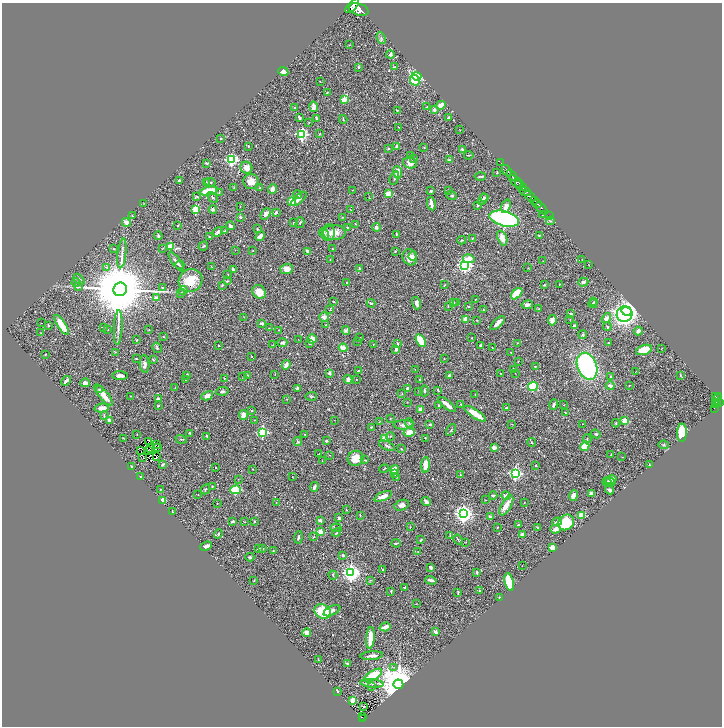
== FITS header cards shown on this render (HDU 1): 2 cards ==
NAXIS1  =                 1440
NAXIS2  =                 1448

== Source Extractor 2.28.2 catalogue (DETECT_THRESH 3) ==
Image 1440 x 1448 px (HDU 1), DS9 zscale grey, zoomed out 1/2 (1 PNG px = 2 x 2 image px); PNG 724 x 728 px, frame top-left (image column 1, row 1447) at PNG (2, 3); each listed source drawn as its Kron ellipse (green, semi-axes under 4 px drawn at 4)
Background 0.664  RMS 0.023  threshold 0.0701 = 3 sigma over >= 5 px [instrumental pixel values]
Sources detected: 517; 52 cannot appear on this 1/2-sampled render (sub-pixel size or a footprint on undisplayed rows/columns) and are neither listed nor drawn; the other 465 listed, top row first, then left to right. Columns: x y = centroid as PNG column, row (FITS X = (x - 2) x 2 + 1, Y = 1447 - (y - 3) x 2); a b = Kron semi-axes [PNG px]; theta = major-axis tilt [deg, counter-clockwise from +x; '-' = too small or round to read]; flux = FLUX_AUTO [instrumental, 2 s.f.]
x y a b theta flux
352 6 9 3 47 6600
359 9 10 6 -16 5400
381 38 6 1 -68 3
349 45 2 2 - 2.2
390 55 4 2 - 10
358 67 3 2 - 7.2
394 67 3 1 - 2.4
283 72 5 3 - 27
417 76 5 4 - 600
415 80 6 4 -62 110
320 82 2 1 - 1.4
327 92 2 1 - 2.3
344 99 2 2 - 110
441 105 5 3 - 45
314 107 5 3 - 26
427 107 3 2 - 3.3
295 108 3 2 - 3.4
397 110 3 2 - 3.3
434 110 3 3 - 12
299 118 3 2 - 11
316 118 3 2 - 7.6
449 118 4 3 - 7.6
343 119 4 2 - 3.7
309 122 2 2 - 2.9
398 127 2 2 - 2.4
460 130 2 1 - 1.4
302 134 3 3 - 720
320 134 2 2 - 1.8
221 139 2 2 - 4.5
248 146 3 2 - 3
396 146 3 2 - 8.9
424 147 2 2 - 2.5
389 148 2 2 - 9.1
462 149 2 2 - 6.2
469 155 5 2 - 4.1
410 156 3 2 - 2
413 158 3 3 - 3.1
231 160 4 3 - 740
449 160 3 3 - 8.7
207 163 3 2 - 5.5
410 163 7 5 -14 26
501 163 2 1 - 28
246 168 6 5 - 32
507 171 6 2 -51 1600
398 172 6 4 -86 49
497 173 3 2 - 2.5
511 175 6 2 -47 1200
480 176 5 2 - 4.7
394 178 7 3 70 7.3
179 180 3 2 - 5.8
515 181 7 4 -45 1000
206 182 3 2 - 2.2
210 182 5 3 - 6.7
251 182 8 7 - 39
519 184 5 3 - 680
234 187 2 2 - 3.9
260 187 4 2 - 3.1
523 188 4 1 - 300
273 189 5 4 - 17
352 190 2 1 - 1
448 190 2 2 - 1.9
209 191 9 3 12 120
431 191 3 3 - 5.1
525 191 6 3 -21 1000
219 192 3 2 - 2
297 194 4 2 - 2.8
388 194 4 3 - 56
452 195 5 3 - 7.1
197 196 4 3 - 4.5
530 196 6 3 -45 2500
213 197 6 3 -47 6.6
369 197 4 1 - 3
484 198 4 3 - 5.9
299 199 9 4 42 16
483 199 6 4 61 9.7
535 200 2 1 - 360
292 202 4 3 - 110
144 203 2 1 - 1.6
537 203 5 2 - 1300
431 204 7 3 -79 25
478 205 4 3 - 5.8
506 206 7 4 70 34
240 207 3 1 - 1.6
542 208 7 3 -47 430
195 209 3 3 - 190
213 209 4 3 - 11
351 210 3 1 - 1.9
276 212 3 3 - 7.8
266 214 6 4 52 20
542 215 2 2 - 1.5
132 216 3 2 - 2.7
549 216 2 1 - 23
240 217 2 2 - 17
342 217 3 2 - 1.6
504 219 15 7 -14 1000
550 221 4 3 - 4.6
126 222 4 3 - 32
294 223 3 2 - 2.3
300 223 5 3 - 5.1
356 224 4 2 - 2.4
178 225 3 2 - 3.2
231 226 4 3 - 9.7
376 227 4 3 - 14
348 228 3 2 - 7.5
257 229 3 2 - 3.2
225 231 4 2 - 4.5
218 232 5 3 - 11
334 232 11 7 3 48
324 233 6 4 -47 7.2
328 233 8 6 82 22
396 234 3 2 - 5.1
158 236 4 2 - 6.9
260 236 5 3 - 22
539 236 3 2 - 3.6
209 237 2 2 - 4.2
472 238 2 1 - 2.2
502 238 7 4 -70 39
462 240 4 2 - 3.6
170 246 4 3 - 50
203 246 5 2 - 4.2
163 248 3 2 - 1.9
114 249 3 2 - 2.2
332 249 2 2 - 2.4
235 250 2 2 - 1.3
253 251 2 2 - 1.7
308 251 3 2 - 19
395 251 2 2 - 2.6
122 253 15 3 84 16
413 256 5 3 - 6.7
410 257 8 7 - 38
330 259 4 2 - 2.6
469 259 6 4 -13 36
582 259 2 1 - 1.8
543 261 2 1 - 1.1
176 262 11 4 -55 14
180 265 4 3 - 4
465 265 4 4 - 1300
589 265 2 1 - 1.1
107 267 3 3 - 3.6
211 267 3 1 - 1.6
359 268 3 2 - 4.1
528 268 3 2 - 1.6
287 269 6 5 - 31
233 270 4 2 - 16
228 275 3 2 - 1.9
79 279 6 4 -41 10
190 280 12 11 - 96
227 281 3 2 - 3.7
347 282 2 2 - 9.7
583 282 5 3 - 13
76 283 4 2 - 4
559 284 3 2 - 1.5
222 285 3 2 - 4.5
444 285 2 2 - 1.6
544 285 3 3 - 4.1
79 287 3 2 - 3
162 288 2 2 - 3.3
120 289 7 6 - 51000
183 291 5 3 - 5.3
259 292 7 6 - 53
180 293 2 2 - 2.5
517 294 7 4 46 87
156 298 3 3 - 22
475 299 2 2 - 2.1
594 301 3 3 - 3.4
334 302 2 2 - 2.2
454 302 2 2 - 2.8
371 303 4 3 - 5.8
417 303 6 3 -74 25
456 303 3 2 - 1.6
593 304 4 4 - 6.7
527 305 6 4 10 10
448 306 3 2 - 2.6
468 306 3 2 - 4.2
539 309 3 2 - 2.4
330 310 2 1 - 1.6
483 310 3 2 - 2.8
626 311 5 4 - 2900
571 313 3 2 - 5.3
624 314 8 7 - 750
244 317 2 2 - 1.9
324 317 5 5 - 18
606 318 5 4 - 22
465 319 2 2 - 69
570 319 2 2 - 1.3
477 320 2 2 - 2.7
552 320 5 4 - 21
41 323 2 1 - 29
262 323 3 2 - 8.7
498 323 9 3 45 25
61 325 11 4 -57 100
326 325 3 2 - 6.5
48 326 3 2 - 2.9
574 326 4 3 - 9.5
103 327 3 2 - 3
118 327 17 2 87 18
607 327 4 2 - 4.3
269 328 2 2 - 1.4
108 330 2 2 - 1.9
149 330 3 2 - 2.1
278 330 2 2 - 1.7
346 330 4 4 - 10
638 331 4 4 - 18
41 333 2 2 - 1.9
583 335 4 4 - 6.8
163 336 2 2 - 2.7
359 338 3 2 - 3.2
472 338 2 2 - 2.6
298 339 2 1 - 1.2
312 339 4 4 - 38
137 340 2 2 - 3.6
358 341 4 2 - 2.9
421 341 7 3 -59 110
282 343 5 4 - 16
310 343 4 3 - 4.5
517 343 3 2 - 2.5
609 343 3 3 - 4.6
373 344 2 1 - 1.5
398 344 3 3 - 3.1
273 345 2 2 - 1.3
481 345 2 2 - 8
219 346 2 2 - 6.1
157 348 5 3 - 5.1
343 348 4 3 - 33
492 348 2 1 - 1.2
396 349 3 3 - 16
661 349 3 2 - 1.5
644 350 8 4 18 77
115 352 3 3 - 3.4
511 352 2 2 - 1.8
45 355 2 2 - 2.9
252 357 2 2 - 1.8
444 358 2 2 - 1.9
136 359 2 2 - 1.9
153 360 3 3 - 2.8
518 361 3 2 - 2.1
145 364 9 4 -84 15
286 365 5 3 - 19
535 366 2 2 - 3.4
587 366 14 9 -67 620
415 369 2 1 - 1
514 370 3 2 - 14
358 371 3 2 - 6.9
635 372 3 1 - 1.4
329 373 2 2 - 25
515 373 3 2 - 2
275 374 2 2 - 1.6
501 374 2 2 - 2.6
187 375 3 2 - 6
248 375 4 2 - 3
680 375 3 2 - 2.9
120 376 7 3 -4 22
449 376 3 2 - 14
243 377 2 2 - 1.3
611 377 3 3 - 4
224 378 3 2 - 2.7
348 379 4 3 - 15
420 379 3 2 - 2.5
185 380 3 2 - 2.9
356 380 2 1 - 2.3
66 381 5 2 - 18
85 383 5 3 - 24
630 385 2 1 - 1.8
610 386 4 3 - 19
533 387 5 4 - 150
175 388 2 2 - 2.4
298 388 2 2 - 16
407 388 3 3 - 6.8
100 390 3 2 - 12
438 390 3 2 - 3.4
222 391 6 3 8 8.9
419 391 3 2 - 1.4
424 391 5 3 - 5.4
402 394 3 3 - 3.7
475 394 2 2 - 1.6
104 395 13 4 -50 43
130 396 2 1 - 1.3
207 396 6 4 27 20
311 396 6 3 3 4.4
715 396 3 2 - 170
159 399 4 2 - 12
287 399 2 1 - 1.6
717 399 7 2 63 300
407 402 2 2 - 2
720 402 3 2 - 430
717 403 2 1 - 170
461 404 2 2 - 3.6
158 405 3 2 - 5.2
447 405 10 3 -39 33
554 405 5 3 - 11
564 405 3 2 - 2.5
716 405 4 3 - 290
439 406 4 2 - 4.2
102 408 7 3 11 34
507 408 3 2 - 14
714 408 2 1 - 22
421 409 4 4 - 21
252 410 3 2 - 2.5
565 412 2 2 - 2.6
475 414 13 4 -33 56
243 415 5 3 - 38
104 416 4 2 - 4.1
390 418 2 2 - 2.2
109 420 3 2 - 20
255 420 2 1 - 2.1
334 420 2 1 - 1.1
625 421 3 3 - 140
379 422 2 1 - 1.4
409 423 4 2 - 4.3
616 423 4 3 - 4.6
512 424 3 2 - 1.5
583 424 3 2 - 1.8
404 425 10 4 1 17
430 425 3 2 - 4.6
371 427 3 2 - 2.9
451 430 6 2 56 4.1
262 432 4 3 - 460
409 432 6 3 11 57
190 433 3 3 - 4.8
682 433 9 5 88 130
596 434 5 3 - 6
137 435 2 2 - 1.7
305 435 3 2 - 3.1
207 436 4 2 - 5.2
390 436 4 3 - 3.8
124 438 4 2 - 1.9
426 438 3 2 - 1.5
181 439 5 3 - 4
384 439 3 2 - 65
587 439 4 2 - 3.4
326 441 3 2 - 6.2
148 442 2 1 - 0.87
298 442 4 3 - 3.8
532 443 5 3 - 4.1
156 444 2 1 - 2.8
664 445 5 3 - 5.8
387 446 9 3 -22 11
585 446 5 4 - 61
158 447 2 1 - 1.4
150 448 2 1 - 1.4
494 448 2 2 - 56
401 449 3 2 - 2.4
140 450 2 1 - 1.3
149 451 3 1 - 0.84
319 454 3 1 - 1.4
330 455 3 2 - 1.5
611 455 3 2 - 4.2
156 456 3 1 - 1.2
143 457 3 1 - 2.1
622 457 3 2 - 1.3
356 458 8 7 - 54
365 460 3 2 - 2.8
322 461 2 2 - 1.6
649 464 3 2 - 2.7
163 465 4 2 - 9.3
425 465 8 3 87 52
535 466 3 3 - 2.5
131 467 3 2 - 3.4
216 467 2 2 - 4.3
253 469 2 2 - 1.7
384 469 5 2 - 3.2
394 469 4 3 - 31
394 473 3 3 - 3.4
515 473 3 3 - 1000
460 475 2 2 - 3
141 477 3 3 - 7.1
292 477 2 2 - 1.6
397 477 2 2 - 2.3
238 479 2 2 - 2.3
611 480 5 4 - 22
609 481 6 3 -19 17
607 482 4 3 - 12
212 487 2 2 - 2.8
314 487 5 2 - 14
160 489 2 2 - 2.8
206 489 5 3 - 6.3
236 490 5 3 - 230
610 490 4 3 - 15
592 493 4 3 - 20
198 494 2 2 - 2.6
506 495 4 3 - 14
574 495 5 4 - 22
383 496 9 4 22 26
493 496 4 3 - 8.1
485 500 2 2 - 2.7
162 501 3 3 - 46
426 501 5 3 - 12
276 502 2 2 - 1.7
524 502 2 1 - 2.7
217 503 2 1 - 2.1
402 505 7 5 21 20
506 505 11 5 60 43
346 510 2 2 - 3.3
172 512 2 2 - 3.4
463 514 4 4 - 2200
360 515 3 2 - 2.3
582 515 3 2 - 160
490 517 3 2 - 12
339 518 3 3 - 9.9
320 520 3 3 - 12
233 521 3 2 - 12
254 521 2 2 - 4
245 522 3 2 - 2.1
557 522 5 3 - 17
566 522 8 7 - 170
519 525 4 2 - 5.5
410 527 3 2 - 2.1
497 527 2 2 - 2.2
336 528 5 2 - 3.9
538 528 3 2 - 2.2
556 529 5 3 - 29
321 532 2 2 - 100
336 532 4 3 - 4
218 534 5 3 - 5
522 535 2 2 - 58
450 536 3 2 - 2.4
298 537 6 3 85 7.4
314 537 3 2 - 2
421 540 4 2 - 4
458 540 5 2 - 4.2
466 542 2 2 - 1.6
396 543 4 2 - 5.6
206 546 6 2 22 31
552 547 3 2 - 140
258 548 4 3 - 6.6
262 549 3 2 - 4.8
273 551 3 2 - 1.9
418 552 2 2 - 1.7
343 555 3 3 - 7.4
250 557 4 3 - 7.5
522 566 2 2 - 1.4
431 567 3 2 - 15
383 570 3 3 - 2.8
477 572 3 2 - 5.6
351 573 4 4 - 2200
333 575 5 2 - 3.2
370 580 3 2 - 2.9
431 580 6 2 -17 11
254 581 3 2 - 2.3
509 582 9 4 -76 190
405 587 3 2 - 3.1
391 591 3 2 - 3.4
480 591 2 2 - 4.3
458 592 4 2 - 4.9
499 597 3 2 - 3.4
416 604 3 2 - 1.6
323 611 9 6 -29 150
332 611 9 4 26 14
385 627 6 2 18 45
436 632 4 3 - 18
307 633 4 4 - 43
370 638 11 3 85 79
372 656 11 2 5 20
318 660 2 2 - 2
347 663 4 2 - 5.7
394 667 3 3 - 4.3
373 675 10 4 33 160
372 683 12 3 -6 14
398 684 5 4 - 16000
372 687 3 2 - 2.7
337 691 3 2 - 10
353 700 4 3 - 59
364 706 2 2 - 3.2
362 717 4 1 - 36
362 719 4 3 - 120
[52 sub-pixel or undisplayed-footprint detections neither listed nor drawn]